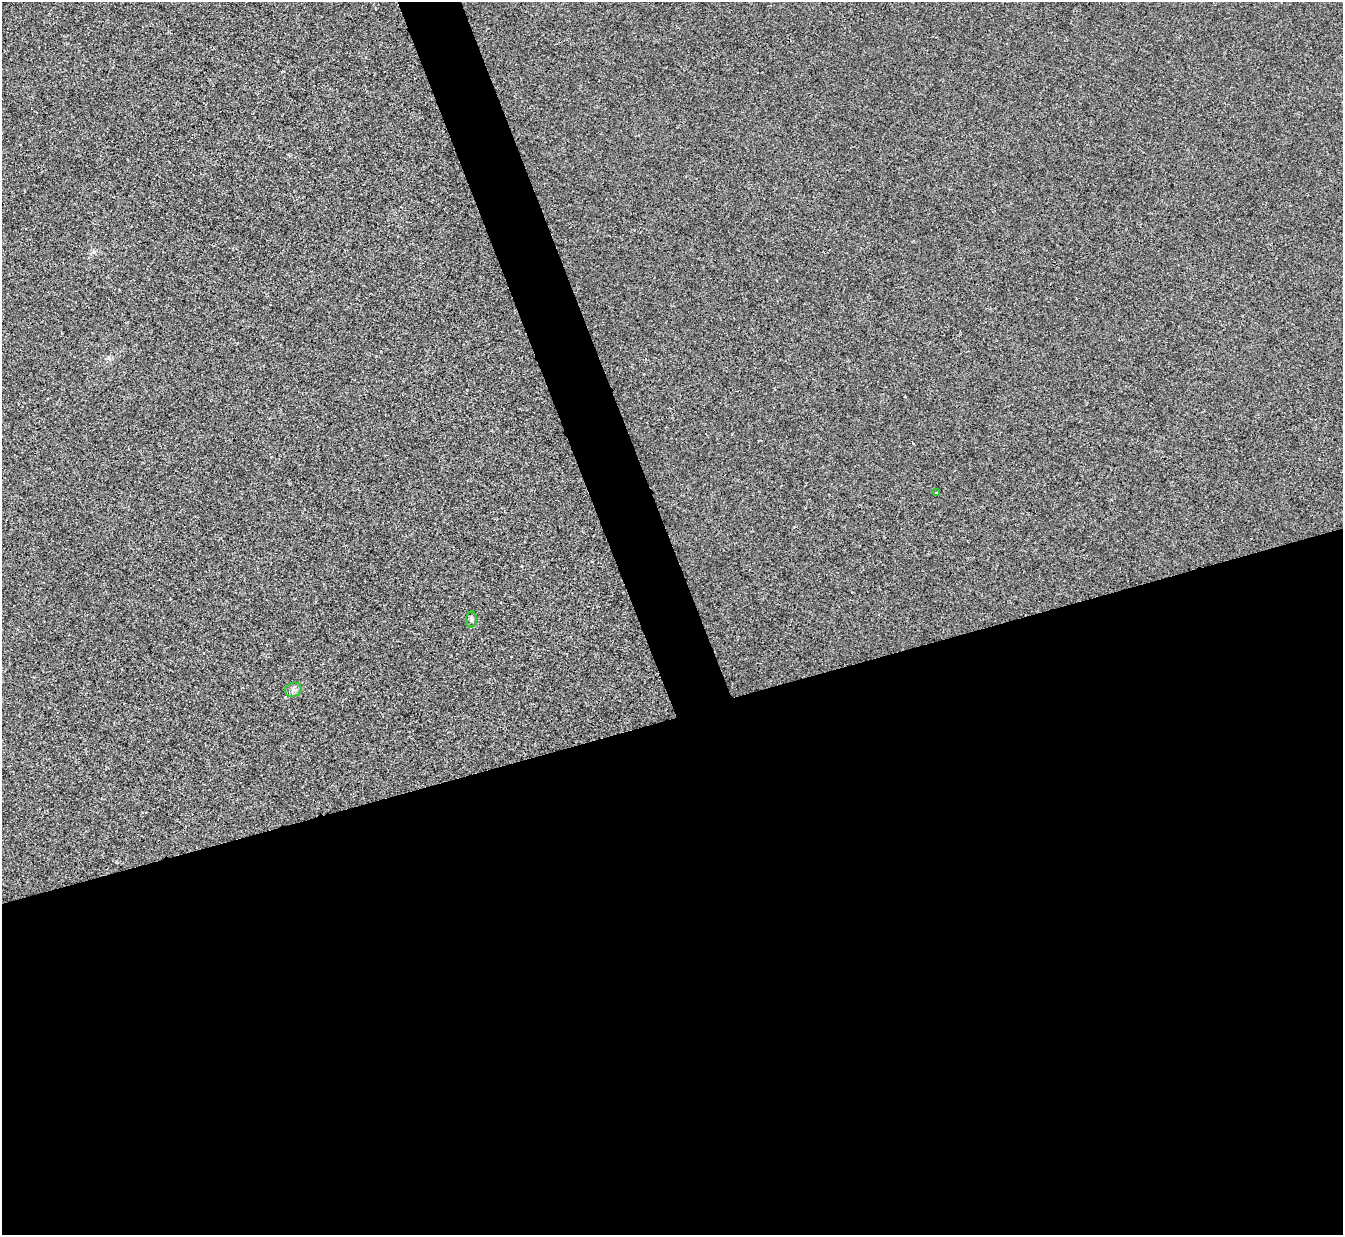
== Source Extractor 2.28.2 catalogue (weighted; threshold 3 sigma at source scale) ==
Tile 15 of 4 x 4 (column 3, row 4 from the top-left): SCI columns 2687-4027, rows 274-1506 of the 5370 x 5353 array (HDU 1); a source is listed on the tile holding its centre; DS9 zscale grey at full resolution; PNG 1345 x 1237 px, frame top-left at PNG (2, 2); each listed source drawn as its Kron ellipse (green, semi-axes under 4 px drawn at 4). Shown black and unused: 45% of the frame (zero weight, under 2 of 3 exposures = <1% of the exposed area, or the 3 px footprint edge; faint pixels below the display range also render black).
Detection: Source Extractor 2.28.2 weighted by HDU 2 'WHT'; one run over the whole footprint, this tile lists its part. Background 0.00107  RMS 0.005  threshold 0.0225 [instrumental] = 3 sigma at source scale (4.5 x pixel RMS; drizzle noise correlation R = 1.50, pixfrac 1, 0.05/0.05 arcsec/px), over >= 5 px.
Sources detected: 3; all 3 listed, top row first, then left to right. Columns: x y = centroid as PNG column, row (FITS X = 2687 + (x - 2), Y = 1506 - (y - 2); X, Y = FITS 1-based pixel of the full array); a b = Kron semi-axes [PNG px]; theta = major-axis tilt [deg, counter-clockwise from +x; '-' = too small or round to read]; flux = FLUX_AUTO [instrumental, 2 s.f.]
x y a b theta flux
936 492 3 3 - 1.6
471 620 8 5 85 1.1
293 690 8 7 - 1.7